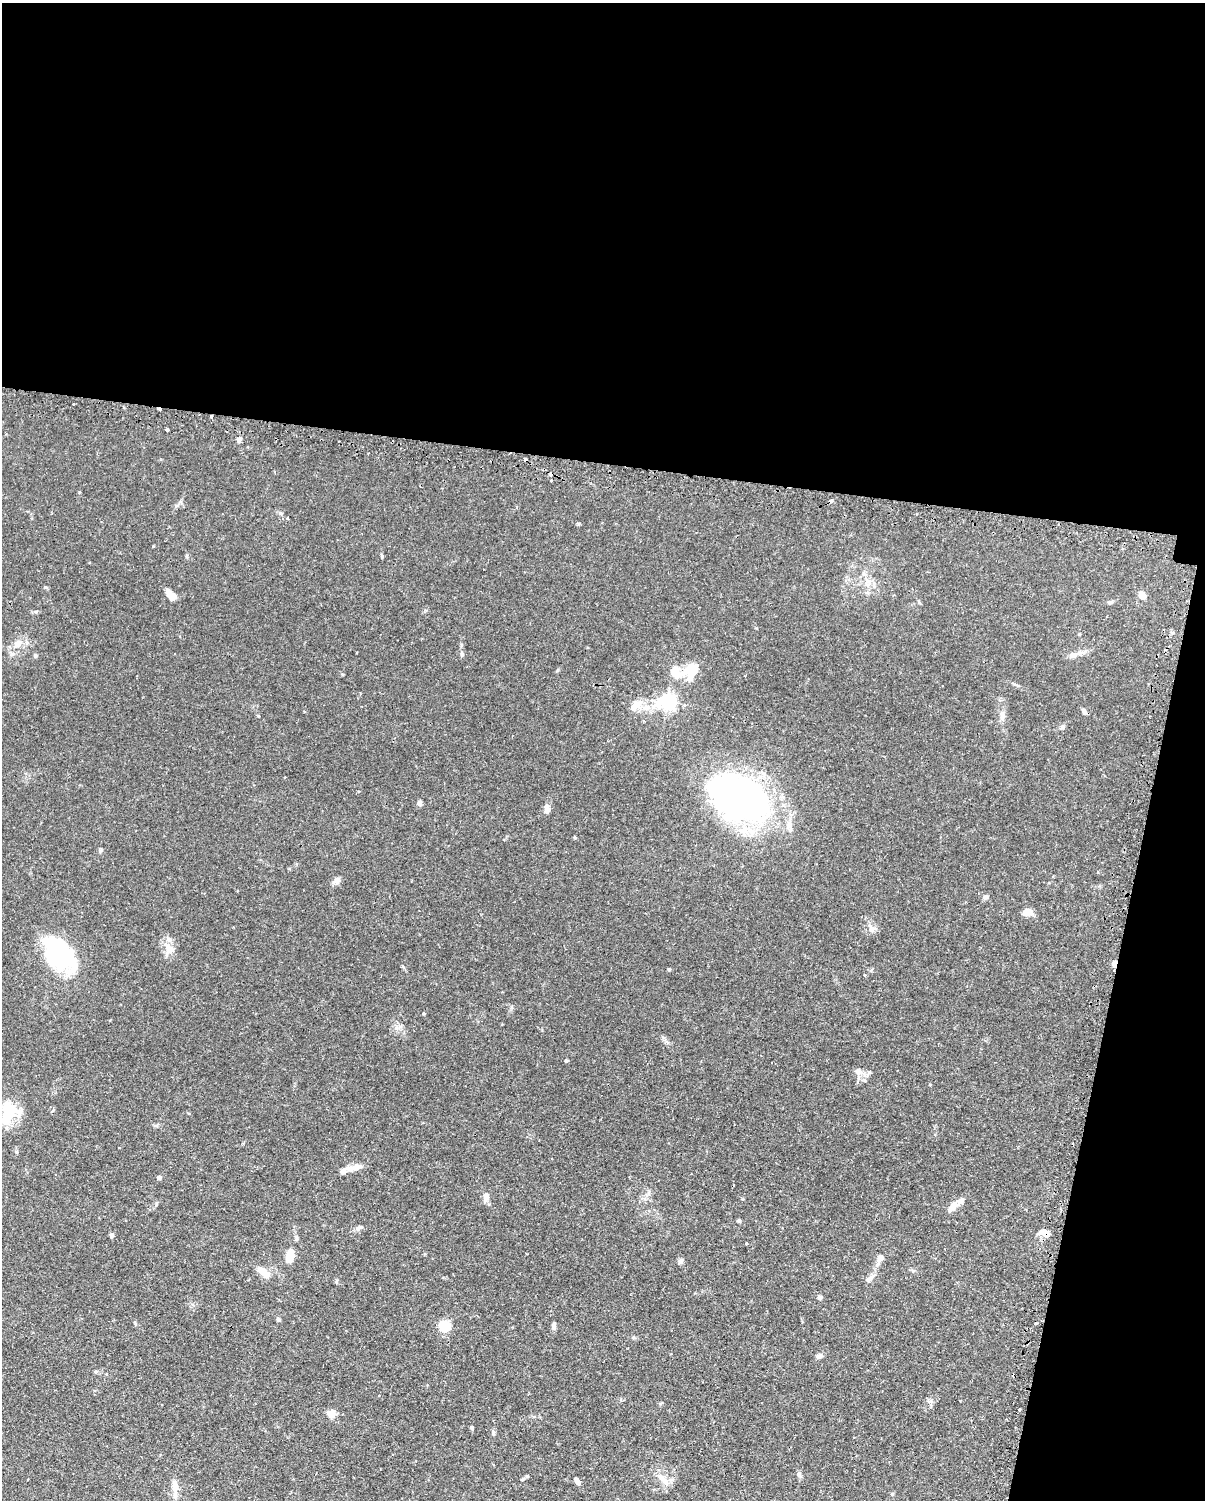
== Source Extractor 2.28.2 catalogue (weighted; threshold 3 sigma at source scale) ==
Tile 4 of 4 x 3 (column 4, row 1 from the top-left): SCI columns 3637-4839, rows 3256-4753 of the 4868 x 4896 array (HDU 1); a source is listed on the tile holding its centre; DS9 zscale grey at full resolution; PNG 1207 x 1502 px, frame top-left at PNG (2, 3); no overlay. Shown black and unused: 36% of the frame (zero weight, under 2 of 3 exposures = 4% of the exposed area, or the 3 px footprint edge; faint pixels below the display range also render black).
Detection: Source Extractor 2.28.2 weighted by HDU 2 'WHT'; one run over the whole footprint, this tile lists its part. Background 0.106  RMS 0.0054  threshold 0.0244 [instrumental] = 3 sigma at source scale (4.5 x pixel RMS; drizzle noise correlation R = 1.50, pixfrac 1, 0.05/0.05 arcsec/px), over >= 5 px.
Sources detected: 84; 2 inside a brighter object's white glare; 7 cosmic-ray / hot-pixel residue — not listed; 5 inside a brighter listed object's ellipse — not listed separately; the other 70 listed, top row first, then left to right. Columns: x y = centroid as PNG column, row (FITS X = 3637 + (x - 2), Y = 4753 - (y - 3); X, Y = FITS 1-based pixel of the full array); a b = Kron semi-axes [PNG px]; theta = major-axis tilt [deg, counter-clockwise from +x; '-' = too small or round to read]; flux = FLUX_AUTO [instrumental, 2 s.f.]
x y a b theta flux
167 429 3 3 - 8.3
239 439 7 5 49 1.6
550 474 4 3 - 2.3
551 481 3 3 - 0.77
281 513 6 3 18 0.67
287 518 3 3 - 0.49
153 546 3 3 - 0.54
382 556 6 4 -88 0.61
171 595 14 6 -44 4.4
1142 595 8 6 -48 4.5
1110 602 8 4 9 0.9
18 643 12 9 43 4.7
462 654 5 5 - 0.78
1073 655 10 8 13 2.7
35 656 5 4 - 0.81
691 672 24 15 67 11
668 702 6 6 - 160
636 704 19 10 36 5.1
1084 711 7 5 -56 1.4
1002 715 12 7 -85 2.6
1062 727 6 5 - 1.1
740 798 65 42 -27 180
419 803 6 5 - 1.6
547 809 10 7 -90 2.7
575 837 4 4 - 0.57
336 880 12 6 43 2
986 897 8 5 7 1.2
1028 912 11 8 18 4
871 929 10 8 -73 2.6
169 949 15 13 -86 5.5
59 958 37 21 -19 49
1114 964 8 4 82 2.6
669 969 4 3 - 0.74
864 975 4 3 - 0.48
566 1061 4 4 - 0.56
859 1072 12 8 -29 3.3
8 1113 38 19 70 19
119 1147 2 2 - 0.6
17 1152 5 4 - 0.63
355 1167 18 7 14 5.2
159 1177 4 4 - 2.1
486 1196 12 7 80 3
156 1204 6 4 72 0.66
952 1207 14 7 44 4.1
739 1221 6 4 -42 0.69
359 1228 10 5 32 1.5
1044 1232 16 7 -15 3.5
112 1235 5 5 - 1.4
746 1243 3 3 - 0.5
290 1255 16 9 78 7.8
880 1258 10 8 18 2.5
680 1261 8 5 59 1.2
264 1272 17 7 -37 7.1
869 1279 11 6 32 1.9
337 1282 7 3 81 0.63
820 1297 6 5 - 1
278 1320 6 5 - 0.88
445 1326 6 5 - 31
554 1326 10 5 87 1.5
633 1337 6 4 -72 0.63
819 1356 8 6 29 1.5
1019 1409 3 3 - 1.1
331 1414 5 5 - 15
472 1428 4 4 - 0.71
493 1433 7 4 90 0.82
799 1474 9 5 -64 1.2
662 1478 22 8 -42 5
523 1479 6 5 - 0.86
577 1481 8 5 -57 2.2
175 1486 15 8 -84 4.9
Overlapping masked pixels (flux is a lower limit): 4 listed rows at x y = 550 474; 740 798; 1114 964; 1044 1232
Isophote crosses this tile's border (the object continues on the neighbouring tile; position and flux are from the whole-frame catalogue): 1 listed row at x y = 8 1113
Unlisted compact peaks at least as high as the median listed source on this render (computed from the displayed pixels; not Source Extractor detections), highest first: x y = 45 587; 423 1014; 578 524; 258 716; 100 851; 931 1401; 79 492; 36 612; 135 1323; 342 674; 461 645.